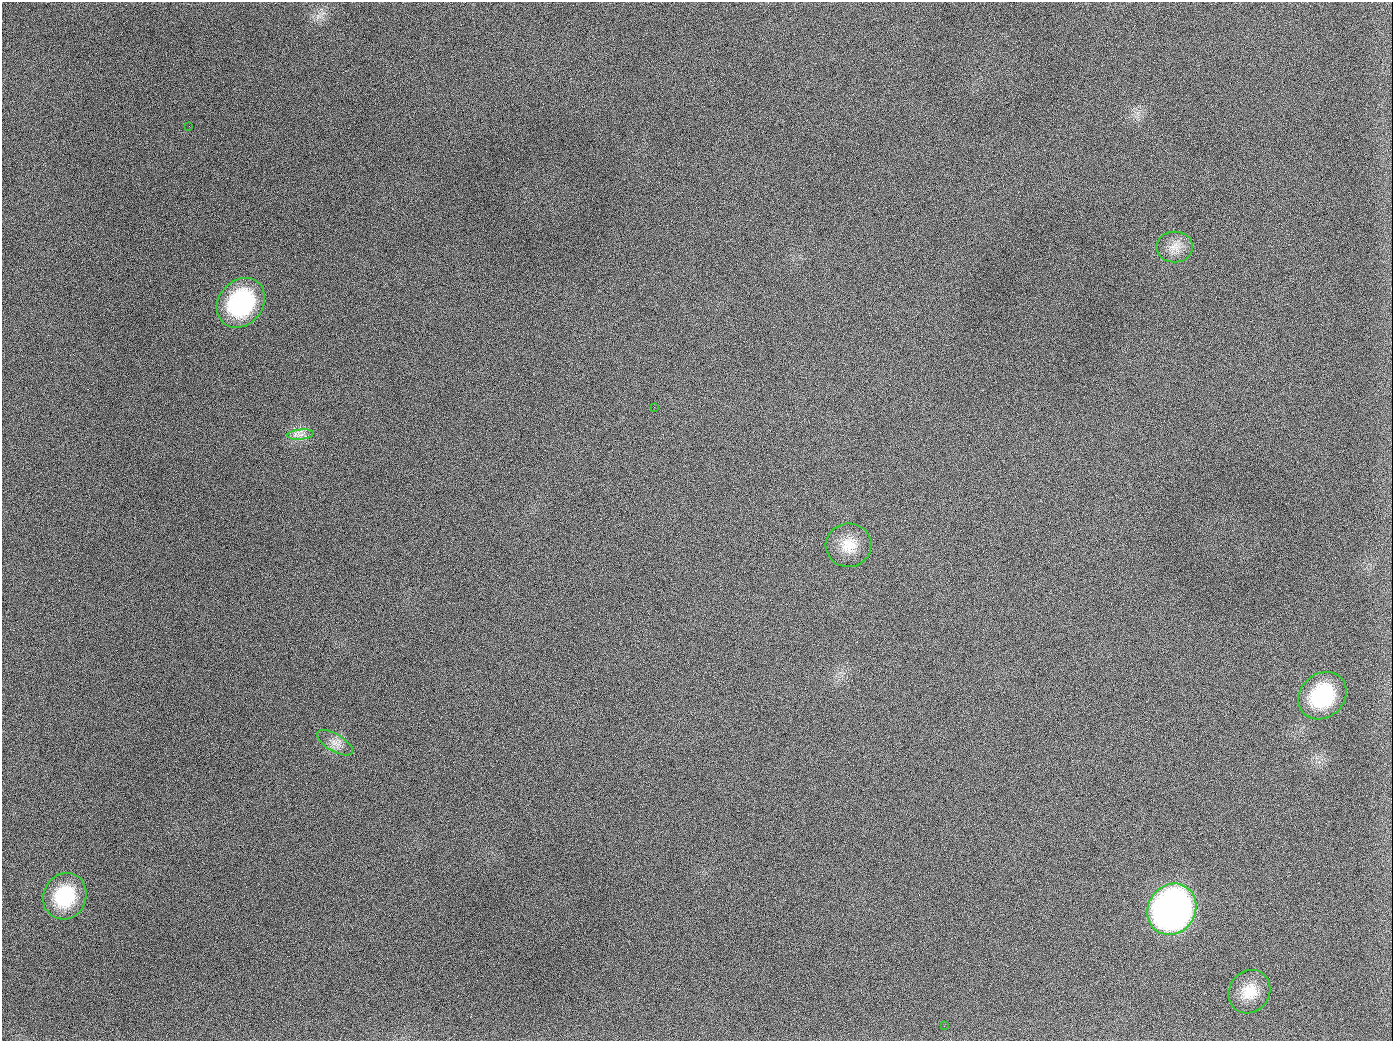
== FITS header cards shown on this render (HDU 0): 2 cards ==
NAXIS1  =                 1391
NAXIS2  =                 1039

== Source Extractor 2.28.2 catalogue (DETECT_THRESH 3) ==
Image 1391 x 1039 px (HDU 0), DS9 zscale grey, 1 PNG px = 1 image px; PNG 1395 x 1043 px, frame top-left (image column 1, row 1039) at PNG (2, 2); each listed source drawn as its Kron ellipse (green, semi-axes under 4 px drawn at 4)
Background 2010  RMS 82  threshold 245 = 3 sigma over >= 5 px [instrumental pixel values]
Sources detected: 12; all 12 listed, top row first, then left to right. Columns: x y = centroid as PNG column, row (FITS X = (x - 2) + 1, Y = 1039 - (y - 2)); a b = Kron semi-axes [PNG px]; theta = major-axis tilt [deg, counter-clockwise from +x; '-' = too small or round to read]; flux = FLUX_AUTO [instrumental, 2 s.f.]
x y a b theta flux
189 126 2 2 - 5.9e+03
1175 247 18 15 0 7.7e+04
241 303 27 22 50 6.6e+05
654 407 2 2 - 3.7e+03
301 435 13 5 5 3.1e+04
849 545 23 21 8 1.3e+05
1322 696 26 22 41 4.2e+05
335 743 20 8 -31 5.2e+04
65 896 23 21 62 3.2e+05
1172 909 26 23 55 3.0e+06
1249 992 22 20 53 1.3e+05
944 1026 2 2 - 4.0e+03